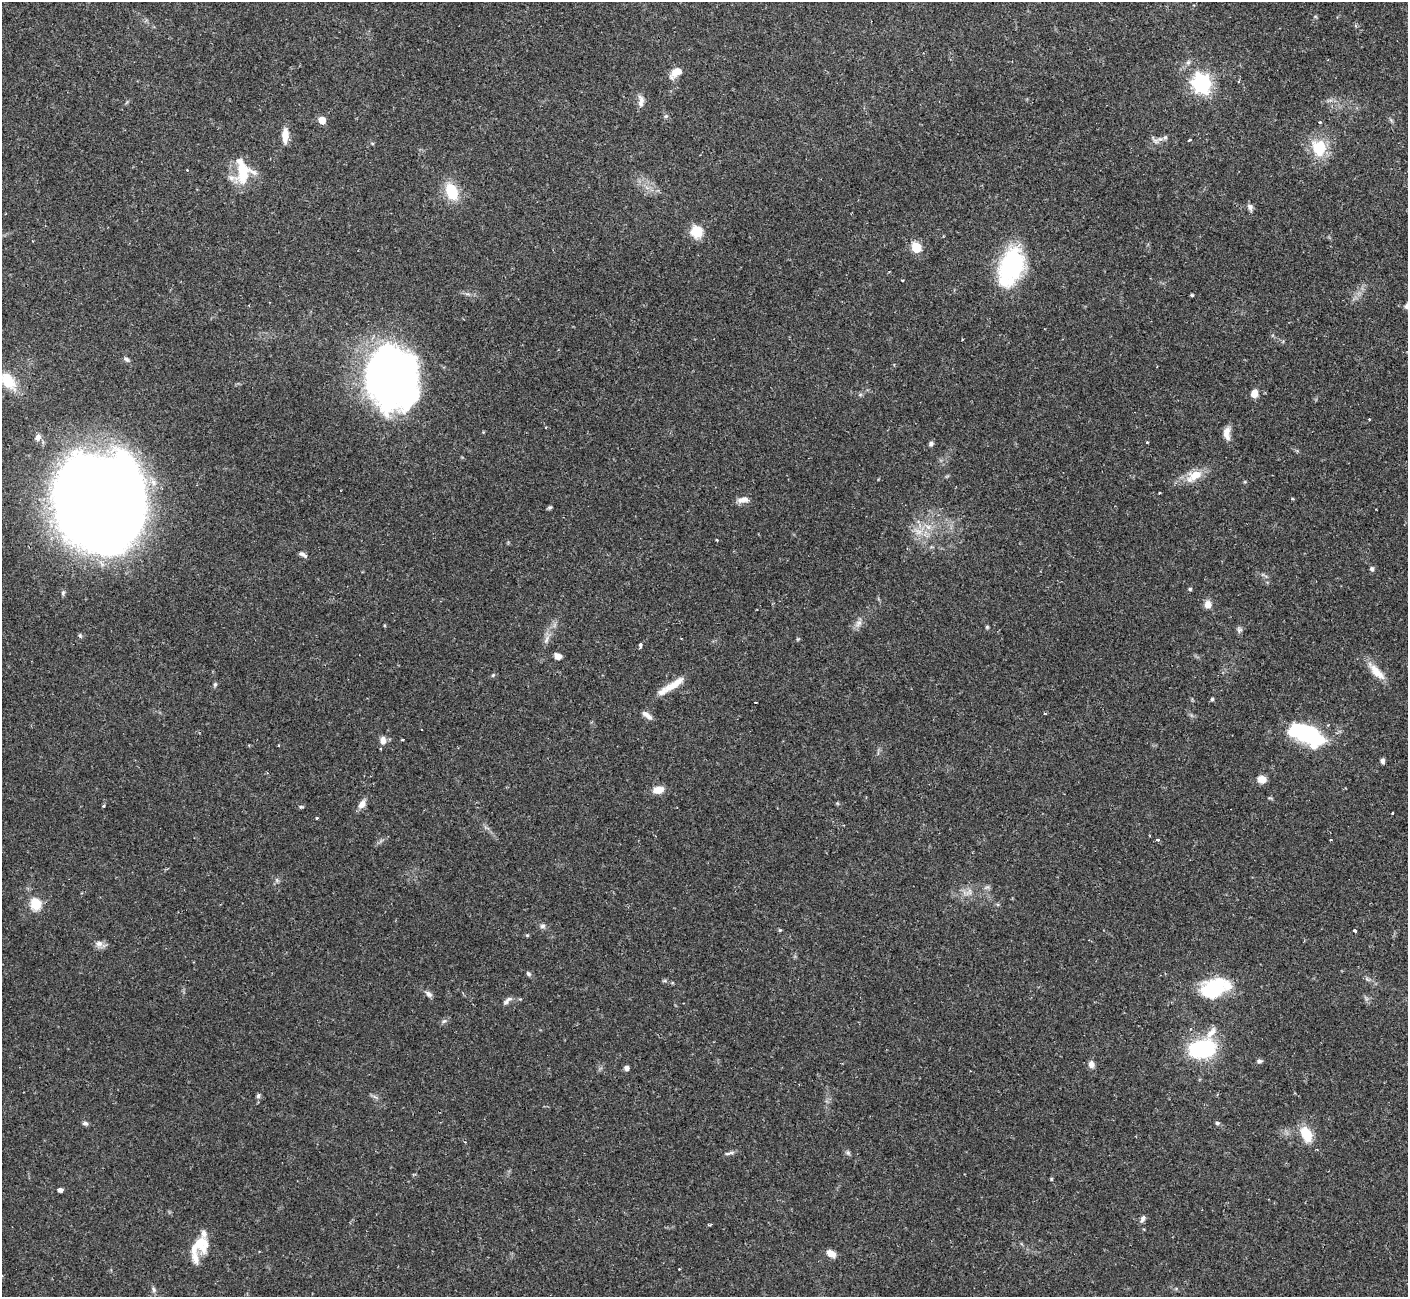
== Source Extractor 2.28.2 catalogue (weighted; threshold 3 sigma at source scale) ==
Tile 10 of 4 x 4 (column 2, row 3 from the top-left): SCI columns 1424-2829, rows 1466-2760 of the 5652 x 5640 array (HDU 1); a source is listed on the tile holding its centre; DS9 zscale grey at full resolution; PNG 1410 x 1299 px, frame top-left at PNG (2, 2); no overlay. Shown black and unused: <1% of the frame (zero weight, under 2 of 3 exposures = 2% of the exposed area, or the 3 px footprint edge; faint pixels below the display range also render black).
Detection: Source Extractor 2.28.2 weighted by HDU 2 'WHT'; one run over the whole footprint, this tile lists its part. Background 0.135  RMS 0.005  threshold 0.0227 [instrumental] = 3 sigma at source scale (4.5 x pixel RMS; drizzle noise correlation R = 1.50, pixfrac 1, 0.05/0.05 arcsec/px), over >= 5 px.
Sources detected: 109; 2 inside a brighter object's white glare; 1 cosmic-ray / hot-pixel residue — not listed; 7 inside a brighter listed object's ellipse — not listed separately; the other 99 listed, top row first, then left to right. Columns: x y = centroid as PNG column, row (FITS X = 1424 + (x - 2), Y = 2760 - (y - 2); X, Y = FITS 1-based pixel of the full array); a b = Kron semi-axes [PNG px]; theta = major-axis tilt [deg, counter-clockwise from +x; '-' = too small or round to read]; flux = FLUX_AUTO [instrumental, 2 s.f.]
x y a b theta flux
1188 62 7 5 68 1.2
675 72 15 8 40 5.9
1202 83 8 7 - 230
641 101 17 7 88 3
666 116 6 4 44 0.72
322 120 5 5 - 9.2
1320 122 3 3 - 1
285 135 18 8 87 5.6
1160 139 11 6 16 2.5
1189 140 4 3 - 1
1319 148 19 16 -77 17
242 171 32 17 -88 17
452 192 16 10 -68 19
1250 207 9 6 -69 1.8
697 232 6 6 - 51
916 247 6 5 - 31
1011 265 40 25 77 53
902 280 3 3 - 0.58
1192 295 3 3 - 0.77
1407 306 7 7 - 2.2
126 359 8 5 -38 1.2
391 376 49 37 -71 400
8 381 26 15 -52 12
1254 393 8 6 72 5.3
860 395 6 4 19 0.74
1369 419 3 2 - 0.52
1227 433 17 8 -86 4.1
38 437 8 6 42 2
1147 442 3 2 - 0.59
931 444 5 5 - 1.4
1194 476 22 11 32 9.2
1159 493 3 2 - 0.54
743 500 16 7 11 3.3
95 501 74 63 -84 1200
550 507 6 4 15 0.8
928 527 8 6 -44 2.5
919 532 10 7 -35 3.8
717 540 3 3 - 0.42
303 554 11 5 -29 1.5
1372 569 6 5 - 1.2
1190 589 4 4 - 0.7
1208 604 9 8 - 3.5
859 623 11 6 53 2.4
384 625 5 3 - 0.51
987 627 5 4 - 0.63
1239 629 8 6 -23 1.2
546 639 13 4 67 2
798 639 5 4 - 0.56
640 645 6 3 82 1.3
558 656 8 6 -18 2.8
1376 672 28 9 -46 7.4
493 675 6 4 45 0.64
215 684 7 5 74 0.9
672 686 17 10 28 5.3
1212 699 4 4 - 0.77
755 702 3 2 - 0.47
647 715 16 6 -36 2.7
1307 733 39 17 -22 47
383 740 12 8 85 3.3
403 740 3 3 - 0.71
1382 761 6 5 - 1.4
1262 779 9 8 - 4.4
658 790 14 8 12 4.8
362 804 11 8 55 3.3
104 806 4 3 - 0.7
301 807 6 4 -1 0.66
1392 813 3 2 - 0.51
317 818 4 3 - 0.44
1158 840 5 4 - 0.84
970 891 10 4 -77 1.5
36 904 6 5 - 43
542 926 8 6 2 1.4
780 930 5 4 - 0.55
1355 931 3 3 - 1.1
99 944 11 8 1 2.7
528 974 7 5 -39 1
665 981 7 4 0 0.74
1215 988 31 19 21 32
429 994 10 7 -43 1.8
507 1000 14 5 42 1.8
444 1021 7 4 43 1.1
1211 1032 19 7 51 4.1
1202 1049 21 14 9 54
1259 1061 6 5 - 1.2
1091 1064 8 7 - 2.7
626 1068 5 4 - 2.5
258 1096 7 5 74 1.2
85 1123 7 5 -10 1.2
1217 1123 6 5 - 0.86
1306 1134 17 11 -64 12
729 1153 15 4 13 1.3
848 1153 6 5 - 1
1051 1179 5 3 - 0.5
60 1190 4 4 - 1.6
1143 1219 9 5 60 1.6
197 1246 24 21 33 12
831 1253 9 6 -32 4.7
679 1269 2 2 - 0.3
154 1290 8 5 -82 1.2
Overlapping masked pixels (flux is a lower limit): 1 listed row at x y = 95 501
Isophote crosses this tile's border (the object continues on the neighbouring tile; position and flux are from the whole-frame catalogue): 2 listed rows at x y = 1407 306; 95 501